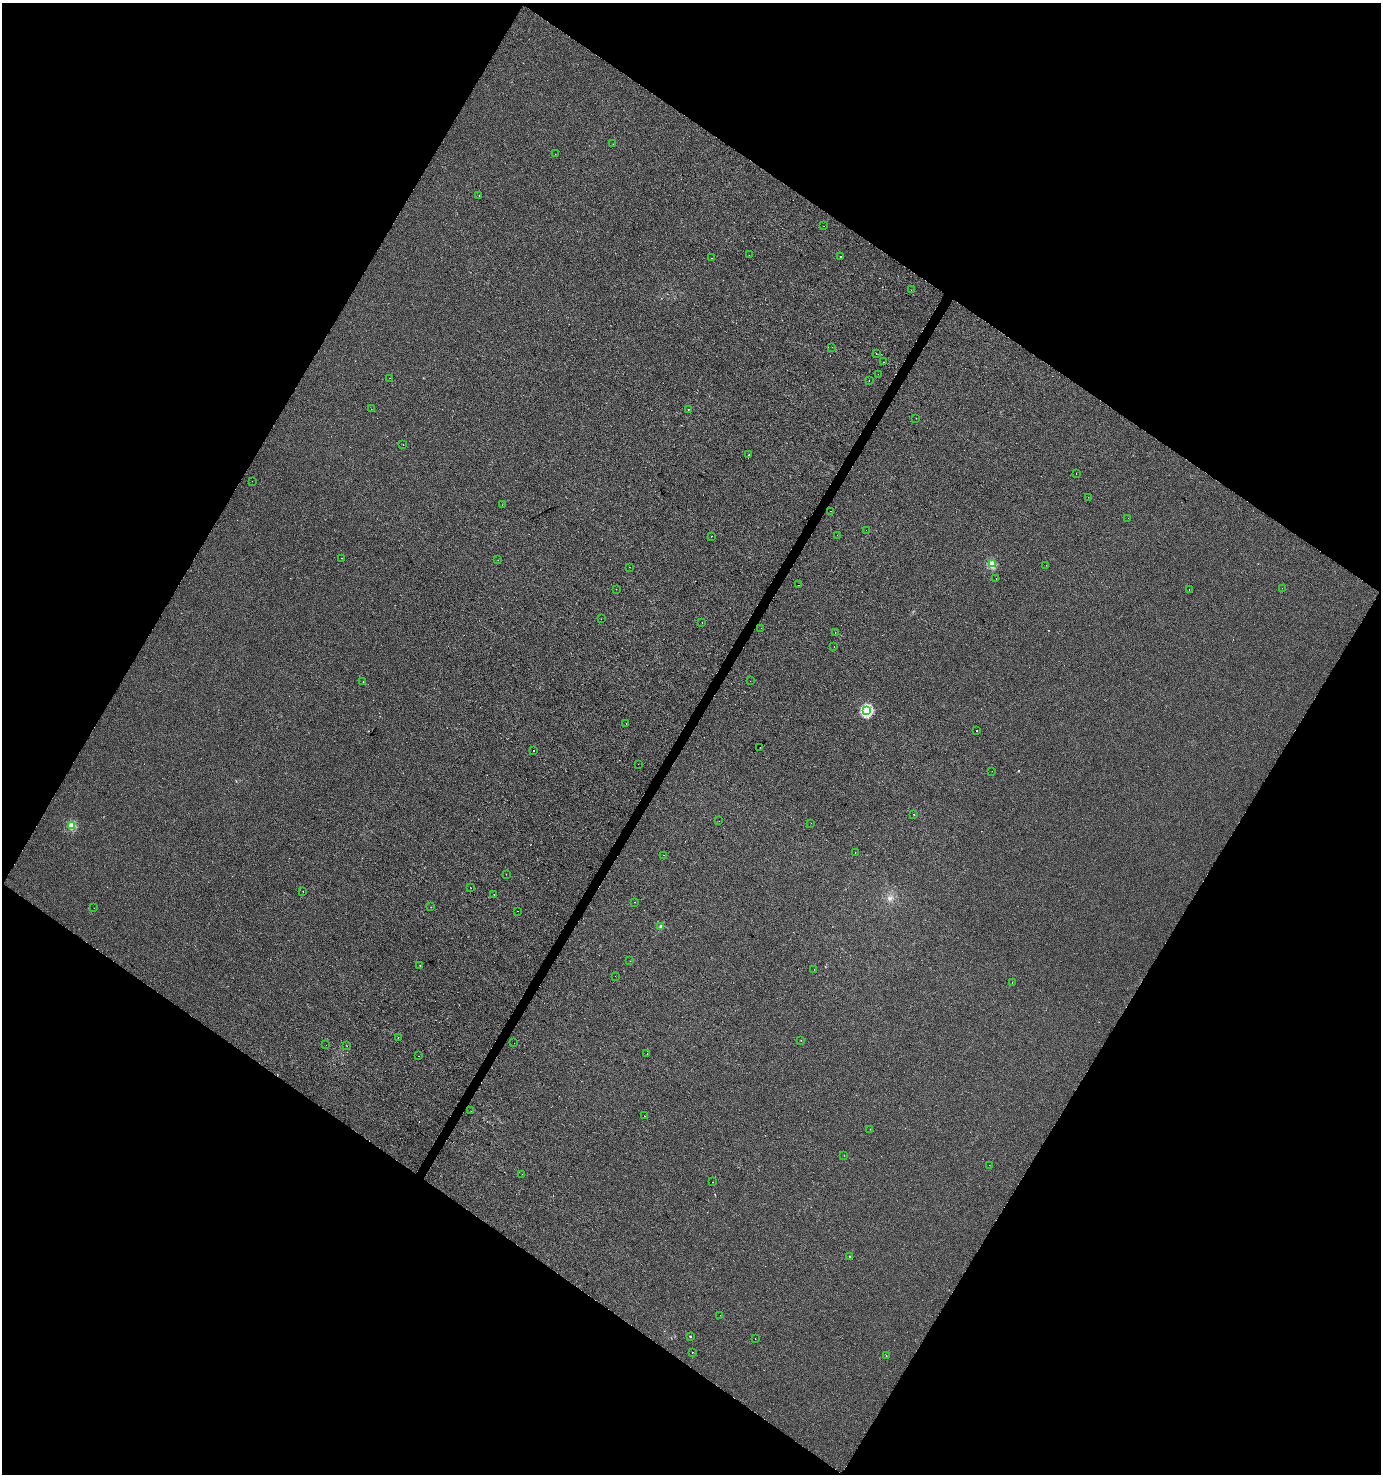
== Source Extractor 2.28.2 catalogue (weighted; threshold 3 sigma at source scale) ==
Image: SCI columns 255-5770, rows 1-5887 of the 5959 x 5893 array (HDU 1 of 3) = the unmasked area's bounding box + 8 px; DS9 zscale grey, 4 x 4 block average (1 PNG px = mean of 4 x 4 image px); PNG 1383 x 1476 px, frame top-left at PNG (2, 3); each listed source drawn as its Kron ellipse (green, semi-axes under 4 px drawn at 4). Shown black and unused: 48% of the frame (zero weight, under 2 of 3 exposures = <1% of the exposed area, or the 3 px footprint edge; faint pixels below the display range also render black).
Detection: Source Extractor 2.28.2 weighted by HDU 2 'WHT'. Background -2.67e-04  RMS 0.0042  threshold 0.0188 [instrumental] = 3 sigma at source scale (4.5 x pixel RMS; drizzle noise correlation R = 1.50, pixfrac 1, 0.0396/0.0396 arcsec/px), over >= 5 px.
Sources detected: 102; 1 too faint to see at this stretch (4 x 4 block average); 8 cosmic-ray / hot-pixel residue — neither listed nor drawn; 1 coinciding with a brighter row at this scale — not listed separately; the other 92 listed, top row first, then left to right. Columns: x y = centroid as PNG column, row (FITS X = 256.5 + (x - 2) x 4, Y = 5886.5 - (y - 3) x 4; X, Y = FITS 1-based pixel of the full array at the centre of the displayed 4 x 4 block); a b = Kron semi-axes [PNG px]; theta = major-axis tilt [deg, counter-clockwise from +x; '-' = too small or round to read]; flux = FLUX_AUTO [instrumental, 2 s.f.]
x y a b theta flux
613 144 2 2 - 0.44
555 154 2 2 - 1
479 195 2 2 - 3.4
824 226 2 2 - 0.55
749 255 2 2 - 0.3
841 257 2 2 - 4.9
711 258 2 2 - 0.67
911 290 2 2 - 0.79
832 347 2 2 - 0.57
876 353 2 2 - 0.6
883 362 2 2 - 0.58
878 374 2 2 - 0.81
390 378 2 2 - 2.1
869 380 2 2 - 0.54
371 409 2 2 - 0.52
688 409 2 2 - 4.4
916 418 2 2 - 2.9
403 445 2 2 - 0.78
749 455 2 2 - 1.4
1076 474 2 2 - 2
252 481 2 2 - 0.56
1088 497 2 2 - 0.33
502 505 2 2 - 1.3
830 511 2 2 - 0.35
1128 518 2 2 - 0.7
866 530 2 2 - 0.38
837 535 2 2 - 0.41
711 536 2 2 - 2.4
342 558 2 2 - 1.3
498 560 2 2 - 0.61
992 564 2 2 - 55
1046 565 2 2 - 0.37
629 567 2 2 - 0.54
996 579 2 2 - 0.85
799 585 2 2 - 1.5
1282 588 2 2 - 0.35
616 589 2 2 - 0.57
1189 589 2 2 - 1.5
601 619 2 2 - 0.92
702 622 2 2 - 3.2
761 628 2 2 - 0.4
835 633 2 2 - 0.77
834 646 2 2 - 1.4
363 681 2 2 - 0.65
750 681 2 2 - 2.3
867 711 2 2 - 240
626 724 2 2 - 1.1
977 731 2 2 - 1.3
760 747 2 2 - 1.9
533 751 2 2 - 1.8
638 764 2 2 - 0.51
992 771 2 2 - 1.8
914 814 2 2 - 1.2
719 821 2 2 - 0.36
811 823 2 2 - 0.79
71 825 2 2 - 78
855 853 2 2 - 1.7
664 855 2 2 - 0.51
506 874 2 2 - 1.2
471 888 2 2 - 0.57
303 891 2 2 - 0.66
494 895 2 2 - 1.3
635 902 2 2 - 2
431 907 2 2 - 0.73
94 908 2 2 - 1.6
518 911 2 2 - 0.53
661 926 2 2 - 22
630 961 2 2 - 0.53
420 966 2 2 - 3.4
814 969 2 2 - 0.77
615 976 2 2 - 0.47
1012 982 2 2 - 0.73
398 1038 2 2 - 1.2
801 1041 2 2 - 0.76
514 1043 2 2 - 1.6
326 1045 2 2 - 0.83
347 1046 2 2 - 0.57
647 1054 2 2 - 2.2
418 1056 2 2 - 0.46
471 1111 2 2 - 1.4
644 1116 2 2 - 2.6
870 1129 2 2 - 0.58
844 1155 2 2 - 0.73
989 1165 2 2 - 0.45
522 1174 2 2 - 0.45
712 1182 2 2 - 1.4
849 1256 2 2 - 3.3
720 1315 2 2 - 0.41
690 1336 2 2 - 3.7
755 1339 2 2 - 1.5
692 1352 2 2 - 1.6
886 1355 2 2 - 1.2
Diffuse or blended objects may show on this block-average render without a row.